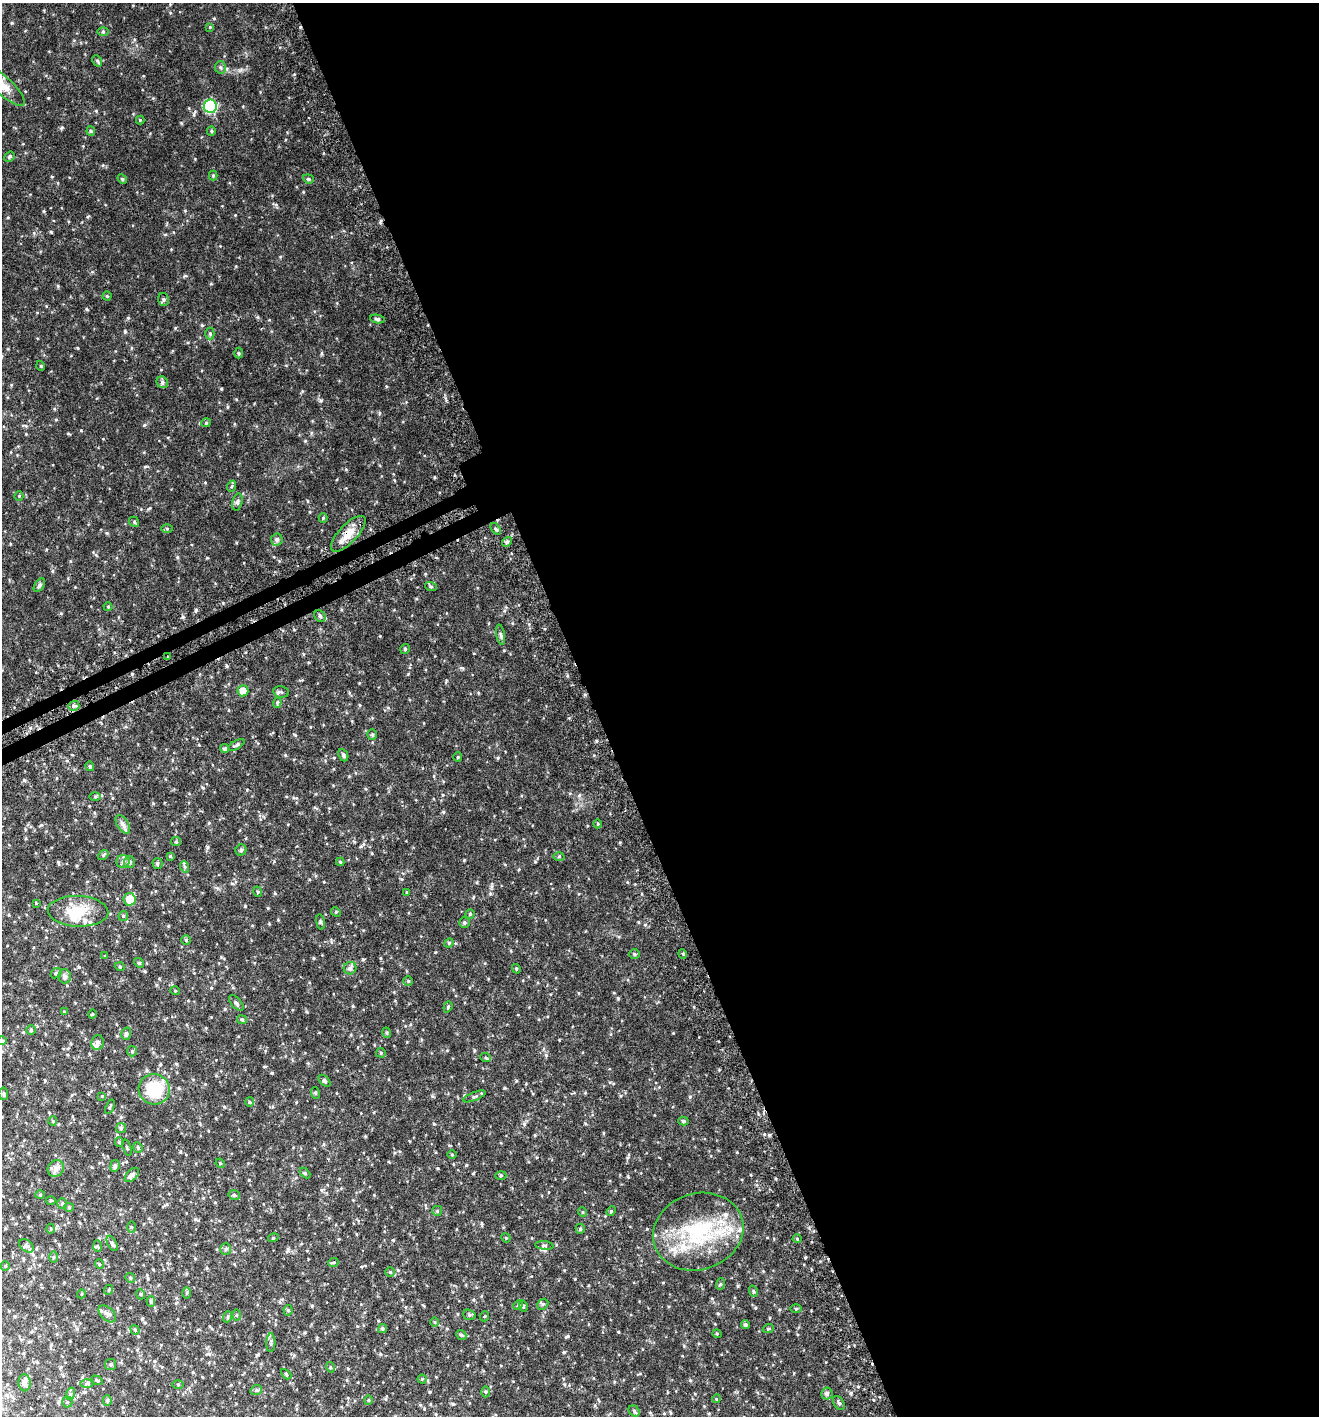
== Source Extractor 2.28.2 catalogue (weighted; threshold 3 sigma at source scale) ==
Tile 8 of 4 x 4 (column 4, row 2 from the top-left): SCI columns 4151-5467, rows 2866-4279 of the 5597 x 5730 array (HDU 1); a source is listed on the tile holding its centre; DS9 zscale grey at full resolution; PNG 1321 x 1418 px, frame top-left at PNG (2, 3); each listed source drawn as its Kron ellipse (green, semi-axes under 4 px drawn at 4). Shown black and unused: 56% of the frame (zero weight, under 3 of 6 exposures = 3% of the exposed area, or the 3 px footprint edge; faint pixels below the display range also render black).
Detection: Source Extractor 2.28.2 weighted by HDU 2 'WHT'; one run over the whole footprint, this tile lists its part. Background 0.0291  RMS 0.0033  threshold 0.0135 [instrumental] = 3 sigma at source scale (4.09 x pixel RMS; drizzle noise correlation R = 1.36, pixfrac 0.8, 0.0396/0.0396 arcsec/px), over >= 5 px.
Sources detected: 194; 7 inside a brighter listed object's ellipse — not listed separately; the other 187 listed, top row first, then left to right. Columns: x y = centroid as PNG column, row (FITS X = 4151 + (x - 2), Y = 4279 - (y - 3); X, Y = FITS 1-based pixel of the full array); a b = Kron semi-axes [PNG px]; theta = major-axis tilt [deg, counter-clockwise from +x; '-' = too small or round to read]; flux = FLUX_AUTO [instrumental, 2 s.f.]
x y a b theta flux
210 27 4 4 - 0.24
103 31 6 4 1 0.33
97 61 6 4 -61 0.46
220 67 6 5 - 0.55
2 85 29 9 -42 3.8
210 106 7 6 - 24
140 120 4 4 - 0.24
91 131 5 4 - 0.36
211 131 5 4 - 0.37
10 157 5 4 - 0.42
213 176 5 4 - 0.32
122 179 5 4 - 0.36
308 179 5 4 - 0.38
107 296 4 4 - 0.31
164 299 6 5 - 0.53
377 319 7 4 -9 0.56
210 333 6 4 -90 0.46
239 353 5 3 - 0.34
41 366 5 3 - 0.24
162 382 6 5 - 0.66
206 423 5 4 - 0.35
232 486 6 3 70 0.4
19 496 4 4 - 0.29
237 502 9 5 77 0.61
323 518 4 4 - 0.27
134 522 5 4 - 0.4
167 529 6 4 0 0.36
496 529 6 3 -52 0.42
348 534 23 9 46 3.8
277 539 6 6 - 0.7
507 542 5 4 - 0.5
39 585 7 4 54 0.61
431 587 6 4 -18 0.35
108 607 4 4 - 0.32
320 616 6 5 - 0.55
501 635 10 3 -81 0.53
405 649 5 5 - 0.37
168 657 3 2 - 0.35
243 691 5 5 - 2.6
281 692 8 5 -11 0.55
277 702 5 4 - 0.4
74 706 5 5 - 0.57
372 735 5 4 - 0.38
236 745 9 4 31 0.55
225 749 4 4 - 0.52
343 755 6 4 -65 0.64
458 757 5 4 - 0.29
90 766 5 4 - 0.41
95 797 6 4 0 0.4
123 824 10 5 -57 1
598 824 4 3 - 0.26
176 842 5 4 - 0.35
241 850 5 5 - 0.49
103 855 6 4 37 0.34
170 856 3 3 - 0.28
559 856 5 3 - 0.31
123 861 7 6 - 0.97
129 862 6 5 - 0.76
340 862 4 4 - 0.26
157 864 5 5 - 0.52
185 867 6 4 -71 0.46
258 892 5 3 - 0.26
407 892 4 3 - 0.26
129 899 6 6 - 3.9
36 903 3 3 - 0.21
78 911 30 15 -2 7.5
336 912 5 4 - 0.31
470 914 4 4 - 0.33
123 916 5 4 - 0.37
320 922 8 4 -81 0.4
464 923 5 5 - 0.49
186 940 4 4 - 0.31
449 943 5 4 - 0.38
634 954 5 5 - 0.43
683 954 5 3 - 0.28
105 956 3 3 - 0.19
139 963 5 4 - 0.33
120 967 5 3 - 0.25
350 968 6 6 - 0.66
516 969 5 4 - 0.32
56 973 6 4 42 0.4
65 976 7 6 - 0.97
408 981 4 4 - 0.31
175 991 4 3 - 0.21
236 1003 9 5 -48 0.67
448 1007 6 4 70 0.36
64 1012 4 4 - 0.27
92 1014 4 3 - 0.21
242 1020 5 4 - 0.38
31 1030 5 4 - 0.39
387 1033 5 3 - 0.31
126 1034 6 5 - 0.64
2 1041 4 4 - 0.3
97 1042 7 6 - 1.1
132 1051 5 5 - 0.39
381 1053 5 5 - 0.36
486 1058 5 3 - 0.34
324 1081 7 4 -44 0.51
154 1089 15 15 - 13
315 1093 6 3 -71 0.31
3 1094 6 4 -83 0.49
102 1096 3 3 - 0.2
474 1096 12 4 21 0.55
249 1102 5 3 - 0.28
110 1107 7 3 67 0.3
53 1121 5 4 - 0.34
683 1121 5 4 - 0.46
121 1128 5 5 - 0.52
119 1142 5 4 - 0.38
138 1147 5 4 - 0.45
127 1148 8 2 -71 0.29
452 1155 5 3 - 0.25
220 1163 5 4 - 0.28
115 1166 6 4 81 0.62
56 1168 9 7 48 1.2
305 1173 6 4 -45 0.36
132 1175 9 5 45 0.95
501 1176 5 3 - 0.32
40 1195 5 3 - 0.28
234 1195 6 4 -14 0.5
51 1200 5 3 - 0.31
62 1204 5 4 - 0.4
69 1207 4 4 - 0.29
437 1211 5 5 - 0.38
611 1211 5 4 - 0.31
582 1212 5 3 - 0.24
131 1227 5 3 - 0.3
51 1229 5 3 - 0.29
580 1229 5 4 - 0.41
698 1232 46 38 18 25
273 1238 5 3 - 0.25
506 1238 5 4 - 0.27
797 1239 4 4 - 0.34
112 1243 8 4 -63 0.52
544 1245 9 3 -5 0.49
26 1246 8 5 -37 0.67
98 1246 6 4 -87 0.34
226 1249 6 5 - 0.48
54 1257 5 3 - 0.27
333 1263 5 3 - 0.3
99 1264 5 3 - 0.23
5 1266 5 4 - 0.31
390 1272 4 4 - 0.29
130 1278 5 4 - 0.37
720 1284 6 3 71 0.32
108 1290 5 3 - 0.24
753 1291 6 3 -73 0.31
187 1293 6 4 89 0.34
81 1294 4 3 - 0.22
140 1294 5 3 - 0.27
151 1301 5 4 - 0.51
543 1304 6 4 43 0.43
518 1305 5 4 - 0.3
523 1306 6 3 -73 0.31
796 1309 5 3 - 0.29
288 1310 5 4 - 0.45
107 1314 10 6 -44 1.1
236 1315 5 3 - 0.31
469 1315 6 5 - 0.49
485 1316 5 3 - 0.27
227 1317 6 3 70 0.36
435 1322 5 3 - 0.25
745 1324 5 4 - 0.52
382 1329 5 4 - 0.54
768 1329 6 3 18 0.27
135 1330 5 4 - 0.33
717 1334 5 3 - 0.28
461 1335 5 4 - 0.43
271 1343 9 4 88 0.7
111 1364 5 5 - 0.52
330 1367 5 3 - 0.35
286 1374 6 3 -46 0.35
422 1379 4 4 - 0.29
97 1380 6 3 -31 0.38
25 1383 8 6 -87 1.3
87 1384 6 4 1 0.48
178 1384 5 3 - 0.31
256 1390 6 4 22 0.46
485 1392 5 3 - 0.34
827 1393 6 5 - 0.75
70 1394 6 4 71 0.5
716 1399 4 3 - 0.23
368 1400 4 4 - 0.38
107 1401 5 4 - 0.4
67 1402 5 5 - 0.4
839 1403 8 5 -59 0.56
634 1411 6 5 - 0.45
Overlapping masked pixels (flux is a lower limit): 1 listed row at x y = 348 534
Isophote crosses this tile's border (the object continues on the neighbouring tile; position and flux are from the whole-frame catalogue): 2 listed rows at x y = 2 85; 2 1041
Unlisted compact peaks at least as high as the median listed source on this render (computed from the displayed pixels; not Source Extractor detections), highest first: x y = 196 610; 125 331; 128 318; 144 425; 321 400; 564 1352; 464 860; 380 636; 177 557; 272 1073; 12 23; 363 959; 618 998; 24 780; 203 788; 546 1055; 207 558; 379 413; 618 1332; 353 1006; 690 1097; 851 1393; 673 1033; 235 215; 295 735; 44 211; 61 613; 524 1124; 107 533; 41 825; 58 862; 322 353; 466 1165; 34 233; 268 908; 79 967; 305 441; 438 1168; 490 894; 225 1009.